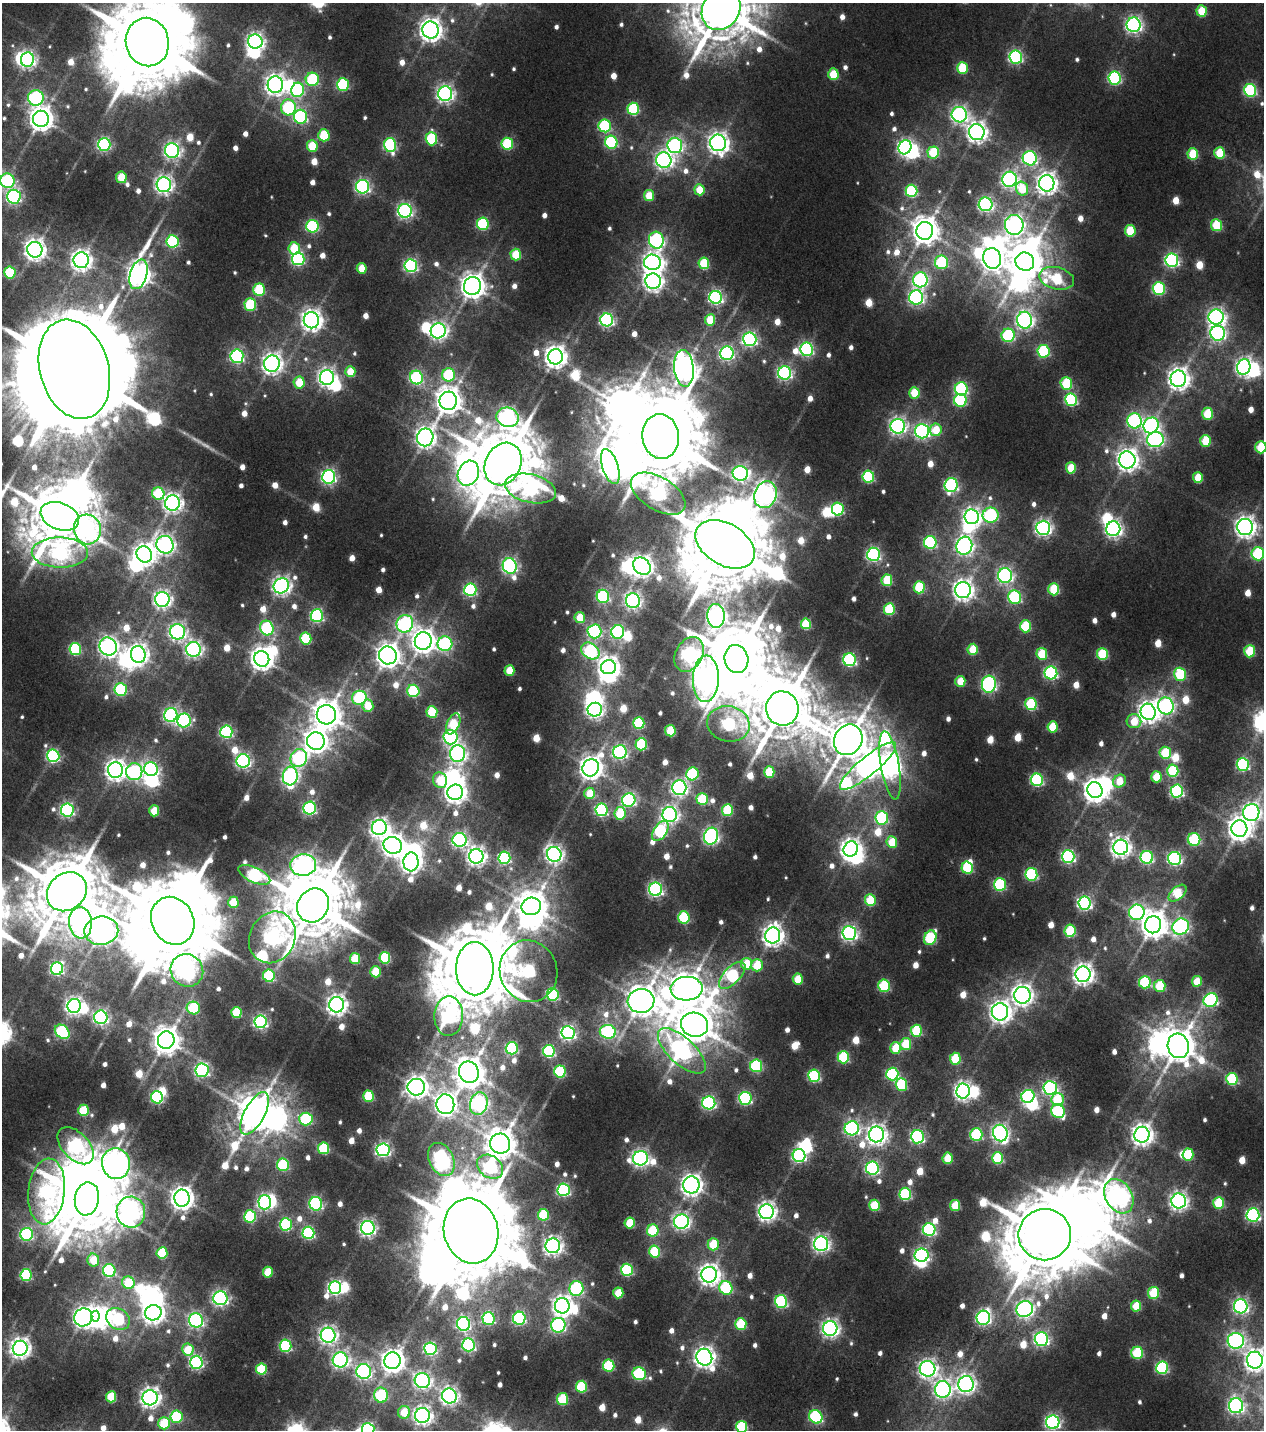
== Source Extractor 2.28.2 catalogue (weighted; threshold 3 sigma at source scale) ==
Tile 7 of 4 x 4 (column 3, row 2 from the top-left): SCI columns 2826-4087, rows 3090-4517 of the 5576 x 6577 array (HDU 1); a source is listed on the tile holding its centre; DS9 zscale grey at full resolution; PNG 1266 x 1432 px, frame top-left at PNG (2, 3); each listed source drawn as its Kron ellipse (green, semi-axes under 4 px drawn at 4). Nothing masked; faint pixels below the display range render black.
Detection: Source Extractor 2.28.2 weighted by HDU 2 'WHT'; one run over the whole footprint, this tile lists its part. Background 0.0109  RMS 0.0057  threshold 0.0257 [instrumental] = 3 sigma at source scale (4.5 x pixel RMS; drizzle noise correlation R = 1.50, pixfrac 1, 0.0396/0.0396 arcsec/px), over >= 5 px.
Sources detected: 858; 10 too faint to see at this stretch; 59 inside a brighter object's white glare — neither listed nor drawn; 1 inside a brighter listed object's ellipse — not listed separately; of the other 788, all 500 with FLUX_AUTO >= 17.1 (the completeness limit of this list) listed and drawn (288 fainter detections not listed), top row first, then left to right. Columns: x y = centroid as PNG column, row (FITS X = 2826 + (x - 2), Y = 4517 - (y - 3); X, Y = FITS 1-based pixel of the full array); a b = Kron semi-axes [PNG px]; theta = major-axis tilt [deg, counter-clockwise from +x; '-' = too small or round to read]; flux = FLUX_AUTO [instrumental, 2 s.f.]
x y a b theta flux
721 9 22 18 58 4400
1202 11 6 5 - 24
1134 25 7 7 - 240
430 30 8 8 - 510
147 42 24 21 -77 11000
255 42 7 7 - 270
1016 57 6 6 - 130
27 59 7 6 - 230
962 68 6 5 - 40
833 74 6 5 - 25
1115 78 6 6 - 110
312 79 7 6 - 58
343 84 6 6 - 73
275 85 8 7 - 410
298 90 7 6 - 75
1250 90 6 6 - 88
445 94 7 7 - 270
36 98 8 8 - 120
288 107 8 7 - 77
633 109 6 6 - 61
959 115 8 7 - 240
301 117 7 6 - 120
41 119 8 8 - 660
605 126 6 6 - 75
977 132 8 8 - 430
324 135 6 5 - 33
431 139 6 6 - 55
611 142 6 6 - 89
718 143 8 8 - 440
104 144 6 6 - 130
507 144 6 6 - 55
390 145 7 6 - 98
675 145 8 7 - 200
312 146 6 5 - 27
905 147 7 6 - 190
172 151 7 7 - 240
933 152 6 6 - 39
1220 153 6 5 - 29
1193 154 6 5 - 33
1030 158 7 7 - 150
664 160 8 7 - 300
121 177 6 5 - 26
1009 179 8 7 - 240
8 181 7 7 - 100
1047 183 8 7 - 460
164 185 7 7 - 300
363 187 6 6 - 170
1022 189 7 6 - 24
699 190 5 5 - 19
911 191 6 6 - 69
649 196 5 5 - 19
14 197 7 7 - 160
986 204 7 7 - 160
405 211 7 6 - 190
483 224 6 6 - 70
1014 225 10 9 - 300
1217 225 6 5 - 37
313 226 6 6 - 87
925 231 9 8 - 980
1130 231 6 5 - 31
656 240 8 7 - 140
172 241 6 6 - 84
294 248 6 6 - 27
35 250 8 7 - 470
516 255 6 5 - 30
992 258 10 9 - 610
298 259 6 6 - 110
81 260 8 7 - 430
1172 260 7 6 - 140
652 262 8 7 - 370
942 262 7 6 - 68
1025 262 9 9 - 1700
704 263 6 5 - 36
411 266 6 6 - 140
362 268 5 5 - 18
10 273 6 5 - 50
139 274 15 8 73 650
1057 278 18 11 -14 46
920 280 7 7 - 150
653 281 8 7 - 380
472 286 9 8 - 740
1159 289 6 6 - 78
259 290 6 5 - 51
716 297 6 6 - 160
916 297 7 7 - 210
250 305 6 6 - 53
1216 317 7 7 - 270
311 320 8 7 - 480
607 320 6 6 - 160
710 320 5 5 - 24
1025 320 8 7 - 280
438 331 8 7 - 280
1218 333 7 7 - 220
1008 335 7 6 - 78
750 339 7 6 - 170
807 349 7 6 - 130
1043 351 6 6 - 70
727 353 7 6 - 170
237 356 7 6 - 130
555 357 7 7 - 530
272 364 8 8 - 400
1244 367 8 6 77 250
684 368 18 10 -85 810
74 369 51 34 -74 39000
350 372 5 5 - 19
785 373 6 6 - 160
449 375 6 6 - 55
327 377 7 7 - 320
416 378 7 6 - 110
1178 379 8 8 - 500
299 383 6 5 - 21
1066 383 6 6 - 48
961 389 6 6 - 96
914 393 6 5 - 23
960 400 6 6 - 68
1071 400 6 6 - 88
448 401 9 8 - 880
1207 414 6 5 - 31
508 417 11 9 -17 270
1135 421 7 7 - 140
1151 425 8 7 - 160
898 426 7 7 - 260
936 430 6 6 - 21
922 431 7 7 - 190
661 436 22 18 -83 9800
425 437 9 8 - 390
1155 439 8 7 - 190
1206 441 6 5 - 32
1261 447 6 5 - 41
1127 460 8 8 - 490
503 464 22 17 64 5700
610 467 18 8 -73 480
1071 468 5 5 - 25
468 473 13 10 65 230
740 473 7 7 - 190
329 477 7 6 - 180
868 477 6 6 - 67
1198 478 5 5 - 23
951 485 7 6 - 130
530 488 26 14 -13 110
158 494 6 6 - 49
658 494 30 16 -31 180
765 495 14 11 72 480
173 503 7 7 - 340
838 509 6 6 - 79
991 515 8 7 - 91
60 516 20 13 -21 4700
972 517 7 7 - 320
1245 527 8 8 - 470
1043 528 7 7 - 260
87 529 15 13 -76 270
1113 529 7 7 - 280
930 542 6 6 - 88
725 544 32 20 -31 9700
165 545 9 8 - 330
964 546 9 8 - 290
60 553 28 15 -1 190
144 554 8 7 - 470
874 554 6 6 - 140
1258 554 6 6 - 65
510 566 8 7 - 210
642 566 9 7 -44 410
1005 576 7 7 - 210
887 580 6 5 - 34
281 586 8 7 - 330
919 587 6 5 - 45
1054 589 6 5 - 39
470 590 6 6 - 100
963 590 8 8 - 460
603 596 6 6 - 98
1015 597 7 6 - 95
162 599 7 7 - 300
633 601 7 7 - 240
889 609 6 5 - 47
317 616 6 6 - 120
716 616 12 8 -87 350
580 617 6 5 - 20
405 624 9 8 - 150
806 624 5 5 - 32
1025 626 6 5 - 42
267 628 7 6 - 83
594 631 7 7 - 120
177 632 7 7 - 240
618 632 7 6 - 120
306 638 6 5 - 50
423 641 9 8 - 620
445 644 7 7 - 110
108 647 9 8 - 340
75 649 6 6 - 72
194 649 7 7 - 250
973 649 5 5 - 24
590 651 10 7 -35 110
1250 651 6 5 - 35
689 654 18 13 62 170
1042 654 6 5 - 32
1102 654 6 5 - 49
138 655 8 7 - 380
388 655 9 8 - 670
262 659 8 7 - 590
736 659 14 12 -77 5100
849 660 6 6 - 120
608 667 7 7 - 450
509 670 5 5 - 19
1051 673 6 6 - 110
1180 674 7 6 - 51
706 679 23 13 88 460
960 681 5 5 - 18
989 684 8 7 - 150
121 690 6 6 - 74
413 691 6 6 - 63
359 698 7 6 - 75
1031 704 6 6 - 58
368 706 6 5 - 17
1166 706 8 7 - 220
782 708 17 16 - 4300
595 710 7 7 - 250
432 712 6 5 - 37
1148 712 8 7 - 480
171 715 7 6 - 190
326 715 9 9 - 1100
184 720 7 6 - 130
1134 721 7 7 - 19
639 723 6 5 - 54
453 724 11 6 66 37
728 724 21 17 -12 110
1053 727 5 5 - 28
670 731 5 5 - 29
226 732 6 6 - 110
451 737 7 7 - 140
848 740 16 13 59 2300
316 741 9 8 - 630
641 744 6 5 - 58
620 752 7 6 - 160
1165 753 6 5 - 41
458 754 8 7 - 260
53 756 6 6 - 120
299 758 9 8 - 100
243 761 7 6 - 180
1243 764 6 6 - 95
890 765 34 9 -80 520
868 766 35 9 39 690
591 768 9 8 - 620
151 769 7 6 - 140
115 770 8 7 - 430
1173 771 6 6 - 51
134 772 8 8 - 120
769 772 5 5 - 32
692 774 6 6 - 58
290 776 9 7 86 210
1156 777 6 5 - 22
440 780 8 7 - 23
1037 780 6 6 - 93
1120 781 7 6 - 17
679 788 7 7 - 230
1095 790 8 7 - 690
1177 791 6 6 - 110
455 792 8 7 - 480
590 793 6 5 - 19
702 799 6 5 - 41
629 800 7 6 - 130
310 808 6 6 - 120
67 810 6 6 - 160
601 810 6 6 - 100
727 810 6 5 - 41
154 811 5 5 - 21
620 813 6 5 - 35
1251 813 8 8 - 300
670 814 7 7 - 270
882 818 7 6 - 79
379 828 7 7 - 330
1239 829 8 8 - 680
660 831 11 6 56 86
711 836 8 7 - 200
1194 839 6 6 - 55
460 840 7 7 - 180
892 842 6 5 - 24
393 845 9 8 - 520
1121 847 7 7 - 410
851 849 8 7 - 430
554 854 7 7 - 290
476 856 7 7 - 340
1068 856 6 6 - 130
1147 857 6 6 - 100
504 858 6 6 - 98
1174 858 6 6 - 140
411 862 9 7 88 450
303 865 13 10 6 460
967 868 6 5 - 50
1031 874 6 6 - 82
254 875 17 7 -25 130
1000 884 6 6 - 74
656 889 7 6 - 160
67 892 21 18 42 5500
1177 893 11 6 41 32
870 900 6 5 - 31
233 902 5 5 - 25
1084 903 6 6 - 170
313 905 17 15 59 5300
531 906 10 8 12 1100
1137 912 8 7 - 140
684 917 6 5 - 57
173 921 25 21 -62 12000
80 923 16 11 -85 210
1153 925 8 8 - 910
1181 927 8 7 - 190
101 931 17 14 9 800
1070 931 6 5 - 49
849 933 7 7 - 230
773 936 8 7 - 460
272 937 26 22 63 240
930 938 7 6 - 61
355 958 5 5 - 30
385 958 6 5 - 53
746 964 6 5 - 23
757 965 6 5 - 28
57 969 6 6 - 130
475 969 27 18 -89 8200
187 970 17 16 - 240
528 971 31 28 -71 110
376 972 5 5 - 28
1083 974 8 7 - 450
732 975 17 8 46 83
269 976 6 6 - 58
798 979 5 5 - 22
1197 981 5 5 - 19
1145 982 6 6 - 65
884 986 6 6 - 54
1160 986 6 5 - 37
687 989 16 12 3 1500
553 994 6 6 - 95
1022 995 8 8 - 460
1211 1000 7 6 - 120
641 1001 13 12 - 1200
337 1005 8 7 - 420
74 1006 7 6 - 290
193 1008 6 6 - 50
1000 1012 8 8 - 490
236 1013 5 5 - 35
449 1016 20 14 89 150
101 1017 7 6 - 210
261 1022 6 6 - 160
695 1025 14 12 -21 2300
916 1031 6 5 - 52
62 1032 8 6 -44 87
608 1032 8 7 - 120
568 1033 6 6 - 200
166 1040 9 8 - 950
906 1044 6 5 - 30
1178 1046 12 10 -75 1500
512 1048 6 6 - 95
896 1048 6 5 - 28
549 1051 6 6 - 88
682 1051 30 13 -43 210
843 1057 6 6 - 56
955 1059 6 5 - 38
756 1066 6 6 - 69
202 1070 7 6 - 150
560 1071 6 5 - 58
469 1072 11 9 -61 1200
892 1074 6 6 - 91
814 1076 6 6 - 82
1232 1079 6 6 - 56
901 1085 6 5 - 52
416 1087 9 8 - 470
1050 1088 7 6 - 160
963 1091 7 6 - 320
368 1096 5 5 - 39
1028 1096 7 6 - 99
157 1097 6 6 - 92
745 1098 6 6 - 110
1058 1100 6 6 - 31
709 1103 6 6 - 130
445 1104 10 9 - 480
479 1104 11 8 75 230
83 1110 6 5 - 36
1058 1111 7 6 - 77
255 1113 23 10 61 1900
306 1119 6 6 - 72
852 1128 7 7 - 190
1000 1133 8 7 - 260
876 1134 8 7 - 410
976 1135 6 6 - 72
1142 1135 8 7 - 500
917 1137 6 6 - 140
500 1144 10 10 - 1300
76 1146 22 13 -46 220
324 1148 6 5 - 46
383 1150 6 6 - 190
1188 1154 6 5 - 36
799 1156 6 6 - 140
640 1158 7 7 - 260
948 1158 5 5 - 27
998 1158 6 5 - 50
441 1159 17 12 -63 200
116 1164 15 14 - 650
283 1165 6 6 - 62
490 1167 14 10 -35 110
872 1168 6 6 - 130
691 1185 8 8 - 420
564 1190 6 6 - 110
47 1191 33 18 84 150
905 1194 6 6 - 75
1119 1196 18 13 -60 370
182 1198 8 7 - 590
87 1199 16 12 80 5900
1179 1201 7 7 - 320
265 1202 7 6 - 160
1219 1203 6 5 - 41
316 1204 7 6 - 120
874 1205 5 5 - 35
955 1205 5 5 - 26
131 1212 15 14 - 360
767 1212 7 7 - 370
543 1215 6 5 - 41
1253 1215 6 6 - 140
250 1216 6 6 - 71
681 1222 7 7 - 250
630 1223 5 5 - 29
286 1224 6 6 - 74
368 1228 7 7 - 250
929 1230 6 6 - 110
471 1231 33 27 -77 12000
653 1231 6 6 - 43
308 1233 6 6 - 97
27 1234 6 6 - 120
1045 1235 26 25 - 7700
713 1244 6 5 - 28
821 1244 7 7 - 270
553 1246 7 7 - 320
655 1252 6 5 - 44
162 1253 5 5 - 41
922 1255 7 6 - 160
93 1260 6 6 - 18
627 1270 6 6 - 81
109 1271 6 6 - 91
268 1272 5 5 - 26
26 1275 6 6 - 76
709 1275 8 7 - 480
128 1283 6 6 - 35
335 1288 6 6 - 170
576 1288 7 7 - 99
726 1288 7 6 - 68
618 1293 5 5 - 22
1154 1293 6 5 - 37
220 1298 7 7 - 210
781 1302 6 6 - 90
562 1306 7 7 - 410
1136 1306 5 5 - 22
1241 1306 7 7 - 190
1025 1309 8 7 - 270
153 1313 8 7 - 490
95 1316 5 4 - 110
83 1317 9 8 - 410
488 1318 6 6 - 93
519 1318 6 6 - 110
983 1318 7 7 - 170
118 1319 12 10 -35 78
196 1320 7 7 - 180
464 1324 7 6 - 160
741 1324 6 5 - 43
558 1325 7 7 - 140
830 1328 7 7 - 300
328 1335 7 7 - 290
1041 1339 7 7 - 180
1236 1341 8 8 - 220
468 1345 6 6 - 130
286 1346 6 6 - 77
20 1348 7 7 - 430
430 1349 6 6 - 110
188 1350 6 6 - 26
1137 1353 6 6 - 51
704 1357 8 8 - 440
340 1360 7 7 - 260
1255 1360 8 8 - 480
393 1361 8 8 - 600
196 1362 6 6 - 150
609 1365 6 5 - 57
1162 1368 6 6 - 83
261 1369 5 5 - 44
927 1369 8 7 - 320
364 1371 7 7 - 210
639 1374 7 6 - 87
422 1381 8 7 - 250
966 1384 8 8 - 350
581 1387 6 5 - 50
943 1389 8 8 - 290
381 1395 7 6 - 65
449 1396 7 7 - 290
111 1397 5 5 - 31
150 1398 7 7 - 390
562 1399 6 5 - 40
1236 1406 7 7 - 220
404 1412 6 6 - 21
422 1416 7 7 - 350
176 1417 6 6 - 52
816 1417 7 6 - 98
1053 1422 7 6 - 180
164 1423 6 6 - 35
742 1427 6 5 - 56
368 1430 6 6 - 150
Isophote crosses this tile's border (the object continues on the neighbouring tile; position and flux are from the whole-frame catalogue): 12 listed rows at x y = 721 9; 147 42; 8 181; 74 369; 1261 447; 60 516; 1258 554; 1251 813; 1255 1360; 1053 1422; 742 1427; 368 1430